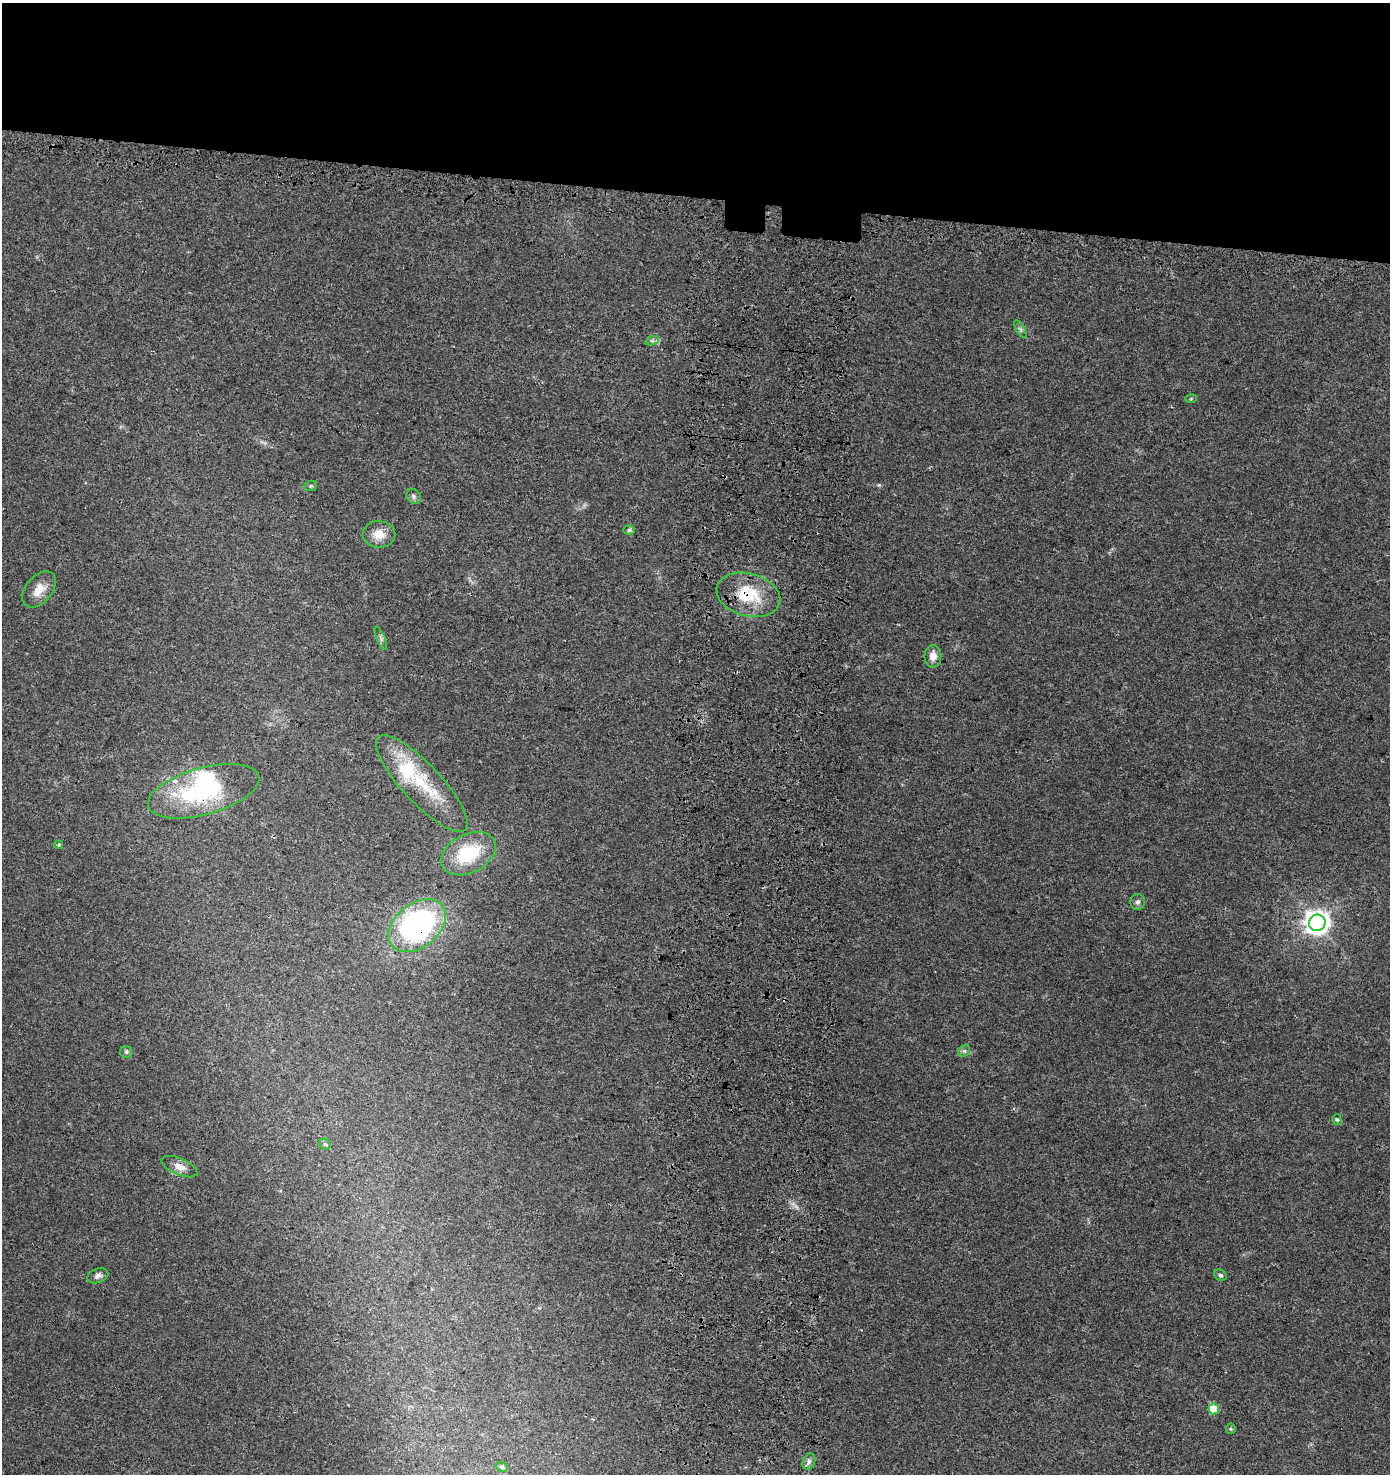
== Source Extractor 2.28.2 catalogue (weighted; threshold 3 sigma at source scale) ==
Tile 2 of 3 x 3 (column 2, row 1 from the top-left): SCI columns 1716-3103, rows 3054-4525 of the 4870 x 4628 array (HDU 1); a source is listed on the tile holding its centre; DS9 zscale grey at full resolution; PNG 1392 x 1476 px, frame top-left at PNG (2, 3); each listed source drawn as its Kron ellipse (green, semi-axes under 4 px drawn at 4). Shown black and unused: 14% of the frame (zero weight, under 3 of 4 exposures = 9% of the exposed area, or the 3 px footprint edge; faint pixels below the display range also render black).
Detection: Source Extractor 2.28.2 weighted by HDU 2 'WHT'; one run over the whole footprint, this tile lists its part. Background 0.0306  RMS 0.0039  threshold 0.0177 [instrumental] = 3 sigma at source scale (4.5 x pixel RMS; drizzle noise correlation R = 1.50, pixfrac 1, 0.0396/0.0396 arcsec/px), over >= 5 px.
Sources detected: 33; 1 inside a brighter object's white glare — neither listed nor drawn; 3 inside a brighter listed object's ellipse — not listed separately; the other 29 listed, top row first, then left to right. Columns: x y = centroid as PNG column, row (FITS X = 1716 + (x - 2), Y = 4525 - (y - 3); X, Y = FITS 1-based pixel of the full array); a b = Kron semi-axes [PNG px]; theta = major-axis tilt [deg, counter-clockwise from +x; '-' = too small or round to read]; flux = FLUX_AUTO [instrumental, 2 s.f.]
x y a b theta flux
1020 329 10 4 -60 0.91
652 341 7 4 18 0.79
1191 399 6 4 2 0.44
311 486 6 5 - 0.58
414 496 8 6 -53 1.1
629 530 6 5 - 0.64
379 534 16 13 -1 5.6
39 589 21 13 50 5.3
748 595 32 21 -15 17
381 638 12 4 -67 0.94
933 656 11 8 90 3
422 784 63 19 -47 22
204 791 57 23 15 44
59 845 4 4 - 0.56
468 854 29 19 26 21
1138 902 8 7 - 1.2
1317 923 8 8 - 380
417 926 32 22 38 100
964 1051 6 5 - 0.87
126 1052 6 6 - 0.77
1337 1120 5 4 - 0.75
325 1144 6 5 - 0.73
179 1167 19 8 -23 3.3
1220 1275 6 5 - 0.79
98 1276 11 7 20 1.5
1214 1409 5 5 - 9
1231 1429 5 5 - 0.48
809 1462 8 6 70 1.2
502 1467 6 4 -18 0.65
Overlapping masked pixels (flux is a lower limit): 3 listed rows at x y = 748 595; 204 791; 417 926